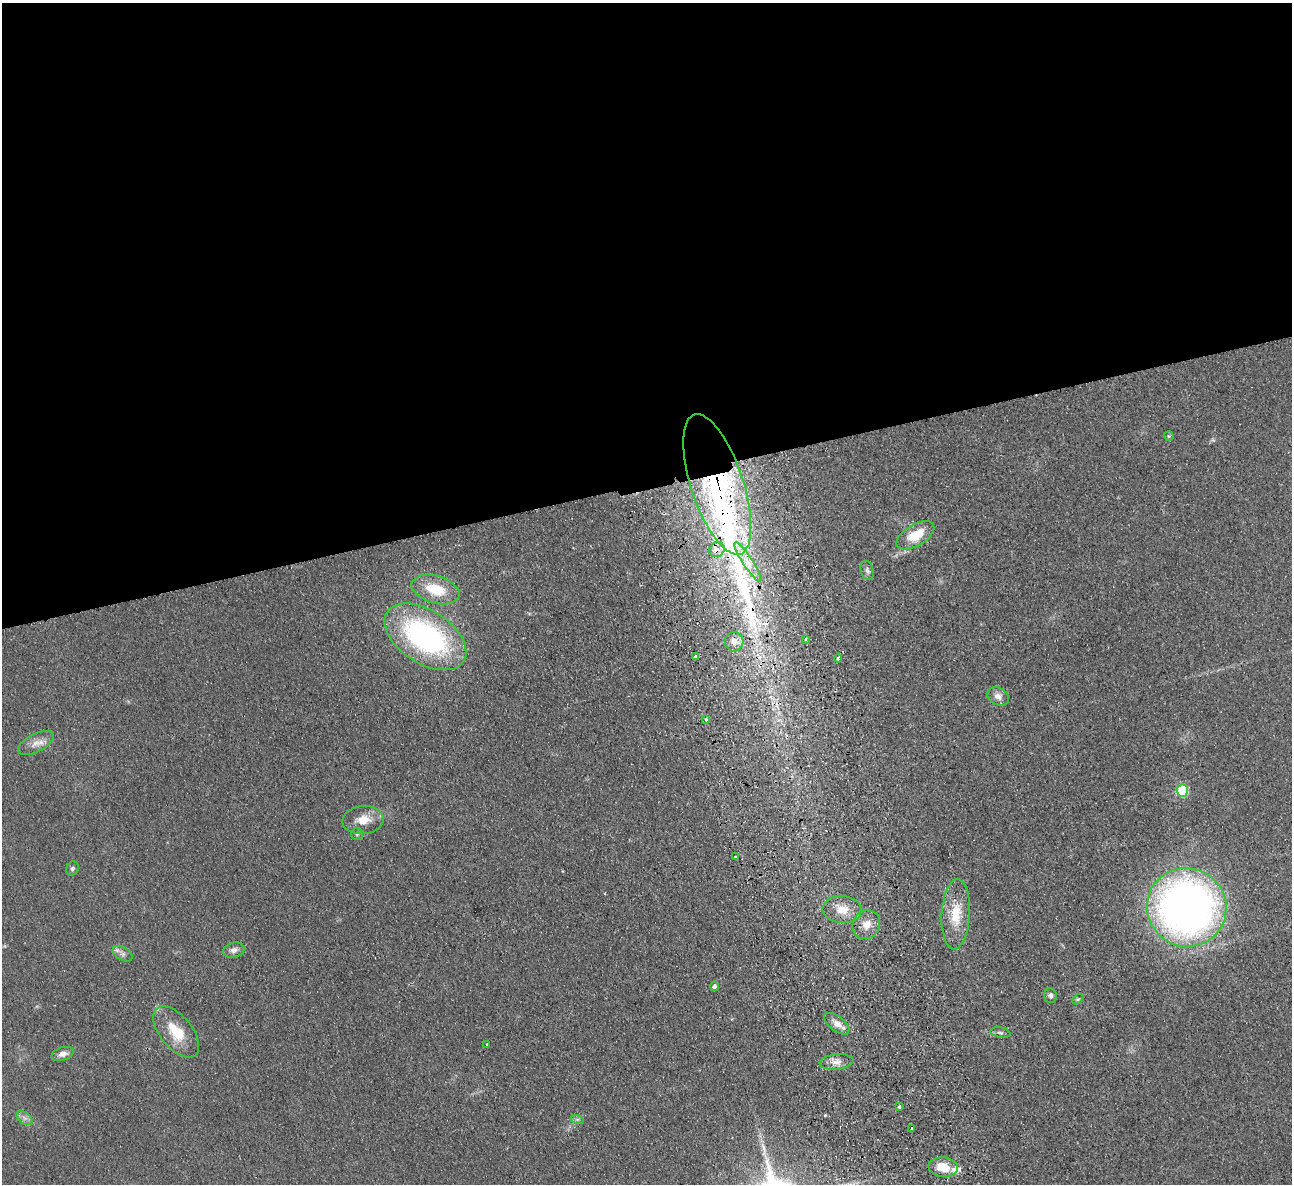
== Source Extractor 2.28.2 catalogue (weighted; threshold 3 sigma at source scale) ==
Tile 2 of 4 x 4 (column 2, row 1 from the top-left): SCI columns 1346-2635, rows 3830-5011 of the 5272 x 5176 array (HDU 1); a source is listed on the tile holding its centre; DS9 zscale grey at full resolution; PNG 1294 x 1186 px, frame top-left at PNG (2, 3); each listed source drawn as its Kron ellipse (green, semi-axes under 4 px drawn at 4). Shown black and unused: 41% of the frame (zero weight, under 2 of 3 exposures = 3% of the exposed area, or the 3 px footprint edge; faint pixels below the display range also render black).
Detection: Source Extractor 2.28.2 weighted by HDU 2 'WHT'; one run over the whole footprint, this tile lists its part. Background 0.0624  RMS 0.0095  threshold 0.0429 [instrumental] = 3 sigma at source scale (4.5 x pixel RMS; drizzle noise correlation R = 1.50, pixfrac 1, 0.05/0.05 arcsec/px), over >= 5 px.
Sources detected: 46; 2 cosmic-ray / hot-pixel residue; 2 long thin detections or spike segments (spike, bleed or trail) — neither listed nor drawn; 2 inside a brighter listed object's ellipse — not listed separately; the other 40 listed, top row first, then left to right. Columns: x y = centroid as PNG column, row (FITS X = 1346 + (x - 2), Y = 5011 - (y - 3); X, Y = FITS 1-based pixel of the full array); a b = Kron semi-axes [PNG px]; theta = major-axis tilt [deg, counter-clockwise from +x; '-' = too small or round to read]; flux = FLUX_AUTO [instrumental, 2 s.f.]
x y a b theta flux
1169 436 5 5 - 1.1
717 484 73 26 -72 220
915 535 21 10 31 27
717 549 8 7 - 7.3
748 562 23 5 -57 13
867 570 10 6 -73 3.3
435 590 25 13 -16 33
425 637 45 26 -33 220
806 639 3 3 - 1.2
734 642 10 9 - 6.5
696 657 4 3 - 7.2
838 658 4 3 - 2.2
998 696 11 8 -27 6.1
706 719 3 3 - 3
36 743 20 9 28 9.1
1182 791 6 6 - 86
363 820 21 14 6 17
357 834 6 6 - 1.9
735 856 3 2 - 1.4
72 869 7 6 - 2.2
1187 907 40 39 - 640
842 909 19 13 -4 16
956 914 35 14 86 28
866 925 15 13 57 11
234 950 11 7 15 4.8
123 954 11 6 -29 3.9
714 986 5 4 - 3
1050 996 7 6 - 3.1
1078 999 6 4 44 1.3
837 1024 15 7 -37 7.2
176 1032 30 16 -51 30
1000 1033 10 5 -11 2.3
487 1044 4 2 - 0.81
63 1054 11 6 17 5.8
836 1062 17 7 6 7.5
899 1106 3 3 - 1.9
24 1118 9 5 -33 3.7
577 1119 7 4 -18 1.8
912 1128 2 2 - 1.2
943 1167 15 10 -5 21
Overlapping masked pixels (flux is a lower limit): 2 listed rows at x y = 717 484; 717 549